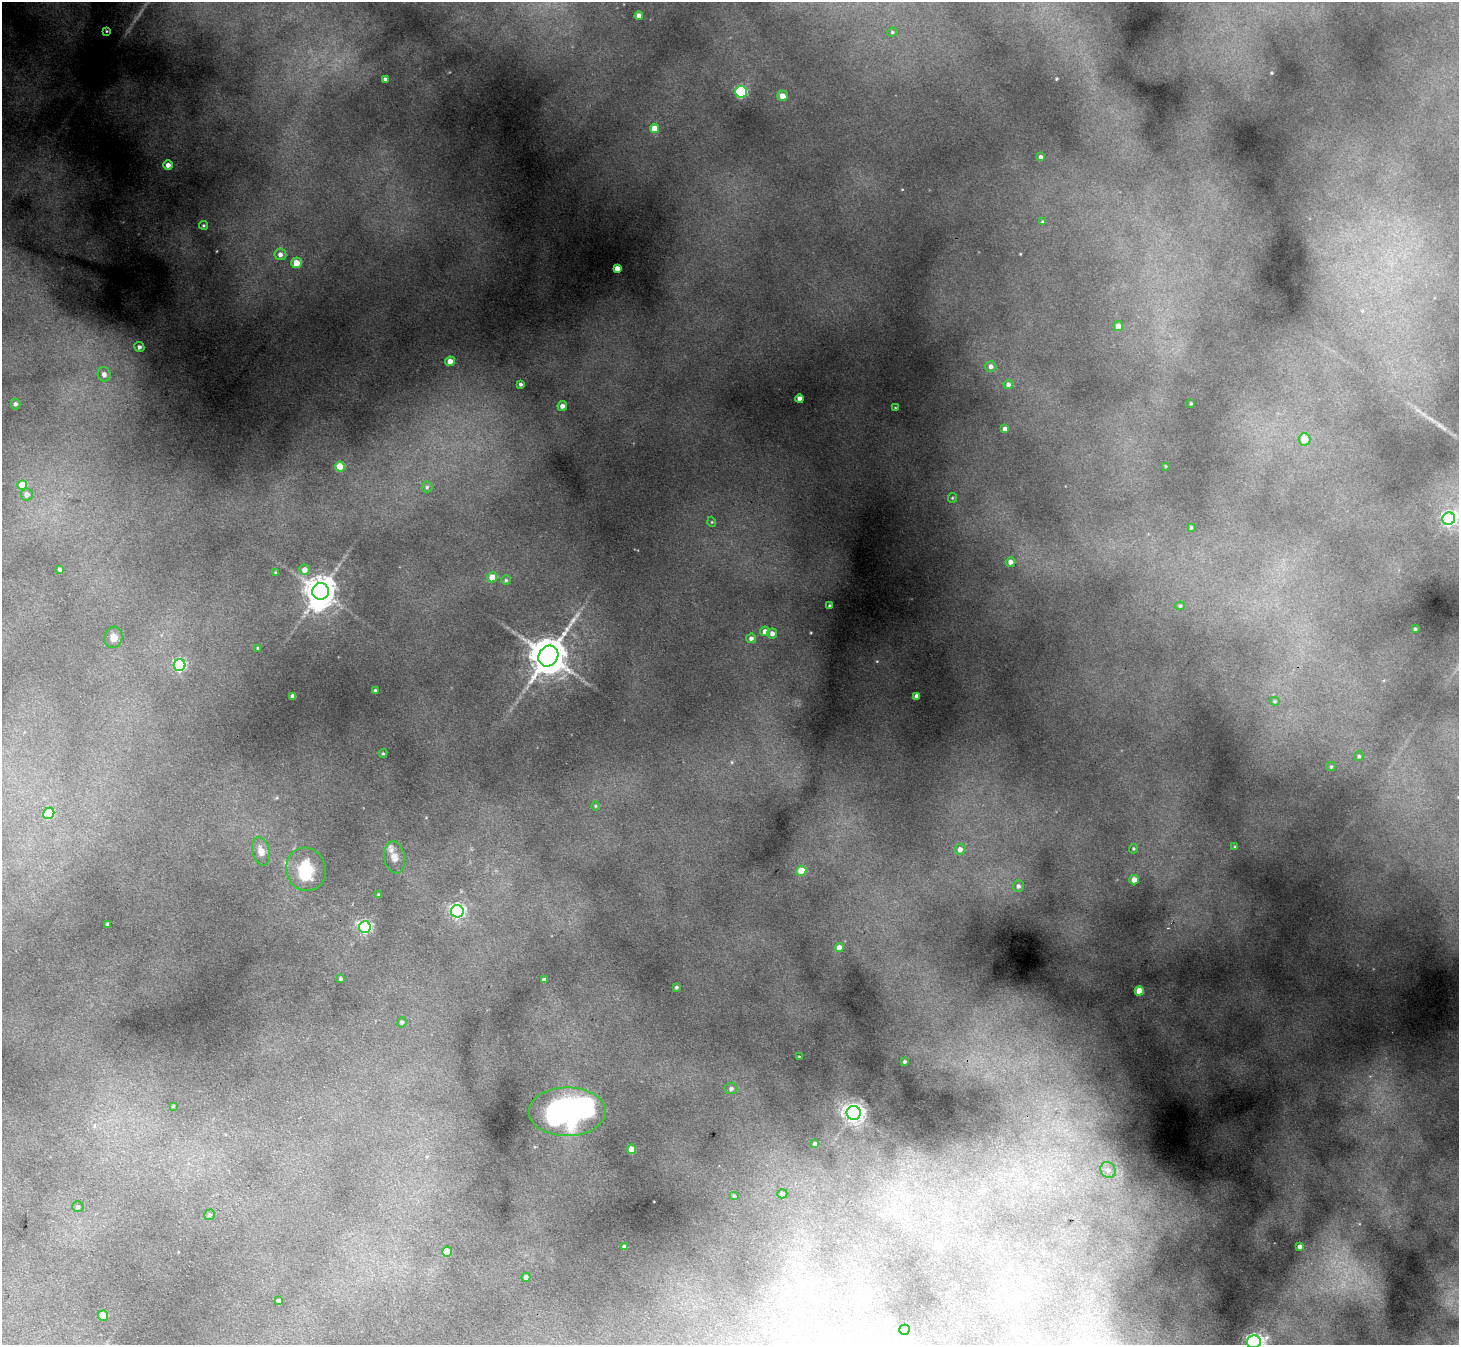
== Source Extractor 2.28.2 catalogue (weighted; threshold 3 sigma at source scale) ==
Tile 7 of 4 x 4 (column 3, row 2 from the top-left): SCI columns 2969-4425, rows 3055-4397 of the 5938 x 5969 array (HDU 1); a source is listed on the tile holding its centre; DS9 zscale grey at full resolution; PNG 1461 x 1347 px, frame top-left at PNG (2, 2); each listed source drawn as its Kron ellipse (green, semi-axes under 4 px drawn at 4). Shown black and unused: <1% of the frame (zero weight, under 3 of 4 exposures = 7% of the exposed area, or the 3 px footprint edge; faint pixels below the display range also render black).
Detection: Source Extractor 2.28.2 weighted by HDU 2 'WHT'; one run over the whole footprint, this tile lists its part. Background 0.379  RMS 0.016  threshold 0.0713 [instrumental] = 3 sigma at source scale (4.5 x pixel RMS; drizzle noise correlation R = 1.50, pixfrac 1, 0.05/0.05 arcsec/px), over >= 5 px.
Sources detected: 107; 3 inside a brighter object's white glare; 1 long thin detection or spike segment (spike, bleed or trail) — neither listed nor drawn; the other 103 listed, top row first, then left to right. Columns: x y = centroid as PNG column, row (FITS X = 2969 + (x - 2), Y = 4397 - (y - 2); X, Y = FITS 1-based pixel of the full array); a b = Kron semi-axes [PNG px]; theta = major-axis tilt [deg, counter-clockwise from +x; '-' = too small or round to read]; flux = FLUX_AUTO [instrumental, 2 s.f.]
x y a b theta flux
639 16 4 4 - 8.1
107 31 3 2 - 1.1
892 32 5 4 - 2.2
385 79 3 3 - 3.5
741 92 6 5 - 180
782 96 5 5 - 10
654 128 4 4 - 19
1041 157 4 4 - 3.4
168 165 5 4 - 8
1043 222 4 4 - 2.5
203 225 4 4 - 2.1
280 254 6 6 - 7.2
296 263 5 5 - 21
617 269 4 4 - 12
1118 326 5 5 - 11
139 347 5 5 - 4.9
450 361 5 4 - 11
991 366 5 5 - 5.6
104 374 7 6 - 8.2
521 384 4 4 - 3.6
1008 384 5 4 - 5.2
800 399 4 4 - 9.7
16 404 5 5 - 4.3
1191 404 3 2 - 1.6
562 406 5 4 - 6.3
895 408 3 3 - 1.2
1005 429 4 4 - 5.9
1305 439 6 6 - 18
340 466 5 5 - 37
1166 466 3 2 - 1.1
22 485 5 4 - 31
427 487 5 5 - 2.9
27 494 6 6 - 6.5
952 498 5 4 - 1.8
1449 519 6 6 - 370
712 522 5 3 - 1.3
1191 527 4 3 - 1.8
1011 562 5 5 - 6.6
60 569 3 3 - 2.9
304 570 5 5 - 11
275 573 4 3 - 1.7
492 577 5 5 - 19
506 580 5 4 - 2.3
321 591 8 8 - 2200
830 606 3 3 - 3.2
1180 606 5 4 - 2.3
1415 629 3 3 - 2.2
765 631 5 4 - 6.4
772 633 5 5 - 6.5
114 637 11 9 75 8.6
751 638 5 4 - 4.9
258 648 3 3 - 1.8
548 656 11 9 55 3900
180 665 6 6 - 220
375 691 3 3 - 2.8
293 696 4 4 - 9
917 696 4 4 - 6.2
1275 701 5 4 - 2.2
383 753 4 4 - 1.7
1359 756 5 4 - 2.5
1331 767 4 4 - 1.9
596 806 5 3 - 1.3
49 813 6 5 - 54
1235 847 4 3 - 1.8
1133 848 5 4 - 1.9
960 849 5 5 - 6.6
261 851 14 8 -75 9.2
394 857 16 10 -79 11
306 869 22 20 -72 49
801 871 5 5 - 30
1134 880 5 4 - 11
1018 886 6 5 - 4.2
379 895 3 3 - 2.1
457 911 6 6 - 330
108 924 4 3 - 3.2
365 927 6 6 - 270
839 948 4 4 - 11
340 979 3 3 - 2.4
544 980 4 4 - 4.5
676 987 4 4 - 2.6
1139 991 4 4 - 28
402 1022 5 4 - 2.7
799 1057 3 2 - 1
905 1062 3 3 - 2.4
731 1089 6 5 - 4.5
173 1106 3 3 - 1.3
567 1112 38 24 0 190
854 1113 7 7 - 780
815 1144 4 4 - 3.8
631 1149 4 4 - 13
1108 1170 8 7 - 7.3
782 1194 5 4 - 4.8
734 1196 5 4 - 2.6
78 1207 6 5 - 3
209 1215 5 5 - 3.1
624 1247 4 4 - 5
1300 1247 4 3 - 4.3
447 1252 5 5 - 34
526 1277 4 4 - 4.9
278 1301 4 4 - 4.5
103 1316 5 5 - 28
904 1330 5 5 - 62
1254 1342 7 6 - 530
Isophote crosses this tile's border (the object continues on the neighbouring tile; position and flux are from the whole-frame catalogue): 2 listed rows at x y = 1449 519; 1254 1342